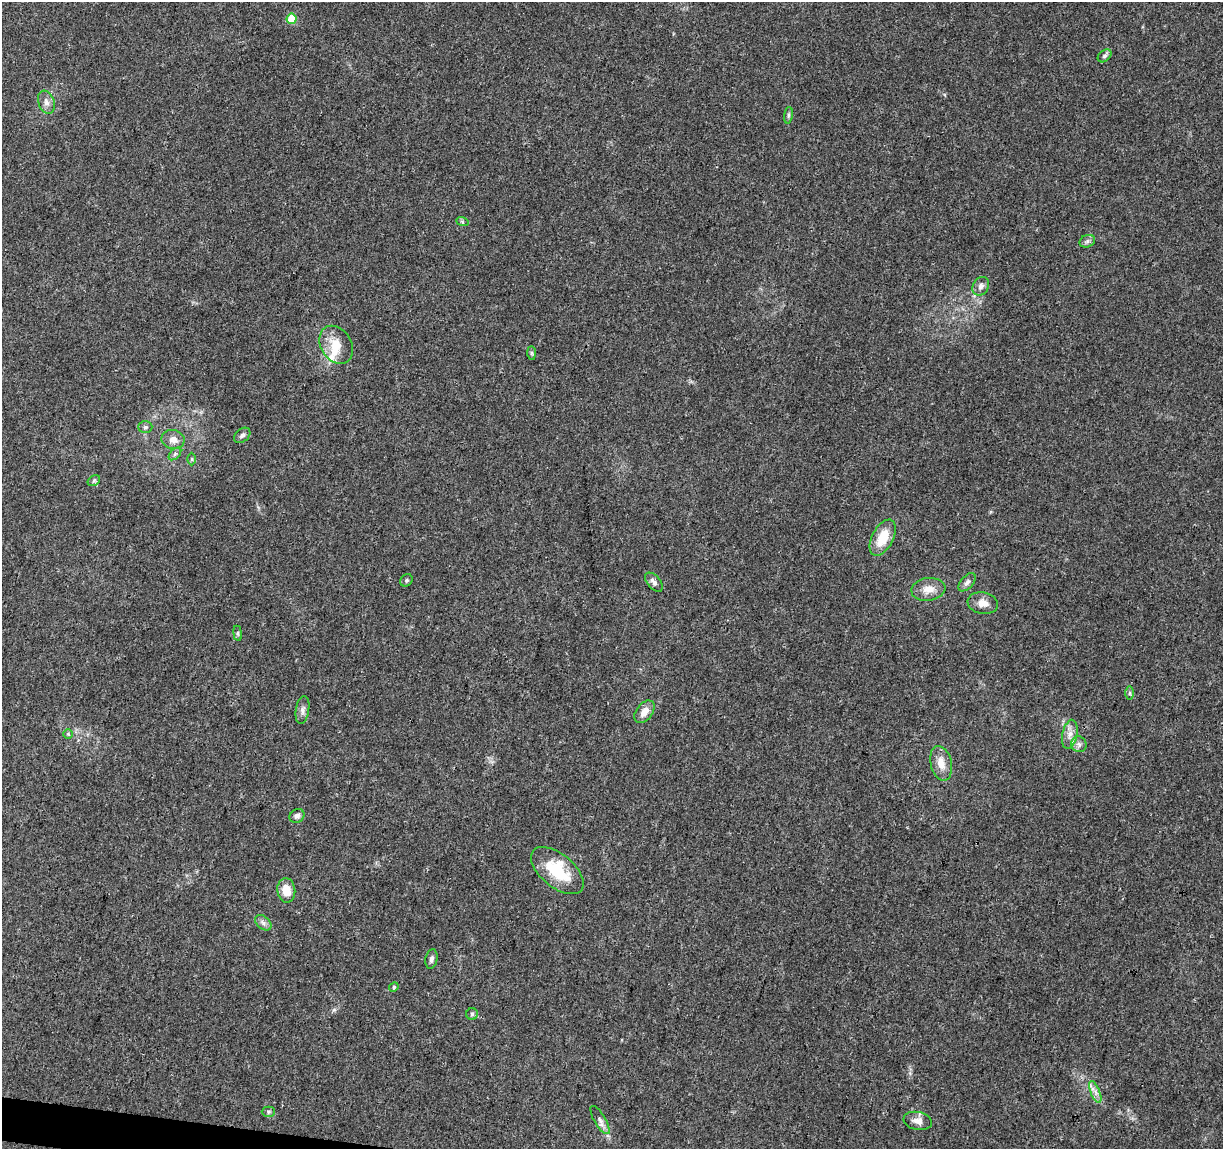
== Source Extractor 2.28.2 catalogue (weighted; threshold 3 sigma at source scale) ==
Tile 7 of 4 x 4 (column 3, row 2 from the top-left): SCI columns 2444-3664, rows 2521-3667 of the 4895 x 5100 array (HDU 1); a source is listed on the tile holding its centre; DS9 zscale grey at full resolution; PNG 1225 x 1151 px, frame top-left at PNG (2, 2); each listed source drawn as its Kron ellipse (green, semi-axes under 4 px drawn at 4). Shown black and unused: <1% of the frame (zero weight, under 3 of 4 exposures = <1% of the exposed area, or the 3 px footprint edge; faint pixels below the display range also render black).
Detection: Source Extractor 2.28.2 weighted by HDU 2 'WHT'; one run over the whole footprint, this tile lists its part. Background 0.0215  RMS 0.004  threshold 0.0182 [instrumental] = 3 sigma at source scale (4.5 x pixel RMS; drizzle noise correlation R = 1.50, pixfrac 1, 0.0396/0.0396 arcsec/px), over >= 5 px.
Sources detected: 42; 2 inside a brighter listed object's ellipse — not listed separately; the other 40 listed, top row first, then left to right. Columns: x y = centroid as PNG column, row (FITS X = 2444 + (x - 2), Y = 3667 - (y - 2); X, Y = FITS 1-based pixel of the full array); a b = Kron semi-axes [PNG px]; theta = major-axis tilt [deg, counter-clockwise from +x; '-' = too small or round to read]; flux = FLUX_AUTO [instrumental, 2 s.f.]
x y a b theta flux
291 19 5 5 - 13
1105 56 8 5 40 0.9
46 102 12 8 -71 2.2
788 115 8 4 82 0.74
462 221 6 4 -20 0.51
1087 241 8 6 21 1.1
981 286 10 8 59 1.8
336 345 20 15 -58 7.8
532 353 7 4 -89 0.67
145 427 7 6 - 0.96
242 435 9 6 40 1.3
173 439 11 9 -9 2.9
175 454 7 4 45 0.87
192 459 6 4 90 0.59
94 481 7 5 30 0.77
883 538 19 10 63 9.6
406 580 7 5 45 0.69
654 582 11 6 -49 1.9
967 582 11 6 48 1.5
928 589 17 11 8 4.5
983 603 15 10 -10 3.6
238 633 7 4 -82 0.66
1130 693 7 4 90 0.82
302 710 14 6 80 1.9
644 712 13 8 53 4
68 734 5 5 - 0.58
1070 734 14 7 78 3
1079 744 8 7 - 1.6
941 763 17 10 -77 4.8
297 816 8 6 31 1.3
557 871 31 16 -39 18
286 890 12 9 -82 5.9
263 923 9 6 -40 1.5
431 959 10 6 78 1.5
394 987 5 4 - 0.51
472 1014 6 6 - 0.84
1095 1092 12 4 -68 1.9
268 1112 7 5 0 0.71
600 1120 16 5 -60 1.9
918 1121 14 9 -11 2.7